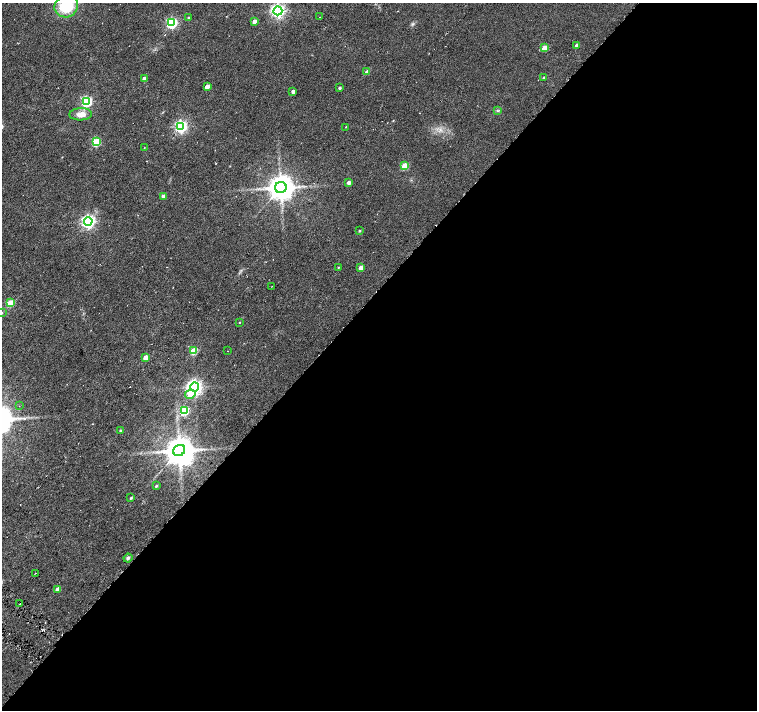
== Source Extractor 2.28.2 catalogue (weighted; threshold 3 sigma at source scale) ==
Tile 12 of 4 x 4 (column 4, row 3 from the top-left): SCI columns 4532-6041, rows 1654-3068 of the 6041 x 6067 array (HDU 1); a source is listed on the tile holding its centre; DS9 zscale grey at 2 x 2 block average (1 PNG px = mean of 2 x 2 image px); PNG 759 x 712 px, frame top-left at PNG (2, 3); each listed source drawn as its Kron ellipse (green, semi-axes under 4 px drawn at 4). Shown black and unused: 58% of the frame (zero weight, under 3 of 6 exposures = <1% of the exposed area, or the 3 px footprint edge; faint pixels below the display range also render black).
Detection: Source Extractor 2.28.2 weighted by HDU 2 'WHT'; one run over the whole footprint, this tile lists its part. Background 0.0217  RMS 0.0052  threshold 0.0214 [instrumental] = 3 sigma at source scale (4.09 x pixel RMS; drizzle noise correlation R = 1.36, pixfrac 0.8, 0.0396/0.0396 arcsec/px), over >= 5 px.
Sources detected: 51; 1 inside a brighter object's white glare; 2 cosmic-ray / hot-pixel residue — neither listed nor drawn; the other 48 listed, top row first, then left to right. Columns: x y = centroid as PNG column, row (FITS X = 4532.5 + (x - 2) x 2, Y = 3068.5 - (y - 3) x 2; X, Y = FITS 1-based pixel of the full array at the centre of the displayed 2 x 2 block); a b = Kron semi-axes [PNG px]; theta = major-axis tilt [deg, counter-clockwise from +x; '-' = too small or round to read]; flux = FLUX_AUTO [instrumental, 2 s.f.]
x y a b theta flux
66 6 12 11 - 42
278 11 4 4 - 330
320 17 2 2 - 0.5
189 18 3 2 - 2.2
254 21 3 3 - 5.5
172 23 4 3 - 150
577 45 3 2 - 3.4
545 48 3 3 - 19
367 72 3 3 - 6.2
144 78 3 3 - 3
544 78 3 2 - 1.9
207 87 3 3 - 12
340 88 3 2 - 2.4
293 91 3 2 - 4.4
87 102 4 3 - 150
497 111 4 2 - 0.98
81 114 11 6 2 10
181 127 4 4 - 220
346 127 2 2 - 0.56
96 142 3 3 - 63
144 148 2 2 - 0.46
405 166 3 3 - 31
349 183 3 2 - 4.9
281 187 6 5 - 1600
163 196 3 3 - 3.7
88 221 4 4 - 290
359 231 2 2 - 1.2
338 268 3 2 - 0.56
361 268 3 2 - 8.7
272 286 2 2 - 0.4
10 303 3 3 - 37
2 313 3 2 - 0.88
239 322 3 2 - 0.72
193 351 3 3 - 38
227 351 2 2 - 0.35
146 358 3 3 - 13
194 387 4 4 - 430
190 394 5 4 - 14
19 406 2 2 - 0.41
184 411 4 3 - 71
121 431 4 3 - 1.7
179 450 6 5 - 2100
156 486 3 2 - 1.5
131 498 3 2 - 1.5
128 558 4 3 - 2.5
35 573 2 2 - 0.53
58 589 3 3 - 6.9
20 604 3 2 - 0.82
Isophote crosses this tile's border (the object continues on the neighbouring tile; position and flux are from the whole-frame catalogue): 2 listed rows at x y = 66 6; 2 313
Diffuse or blended objects may show on this block-average render without a row.